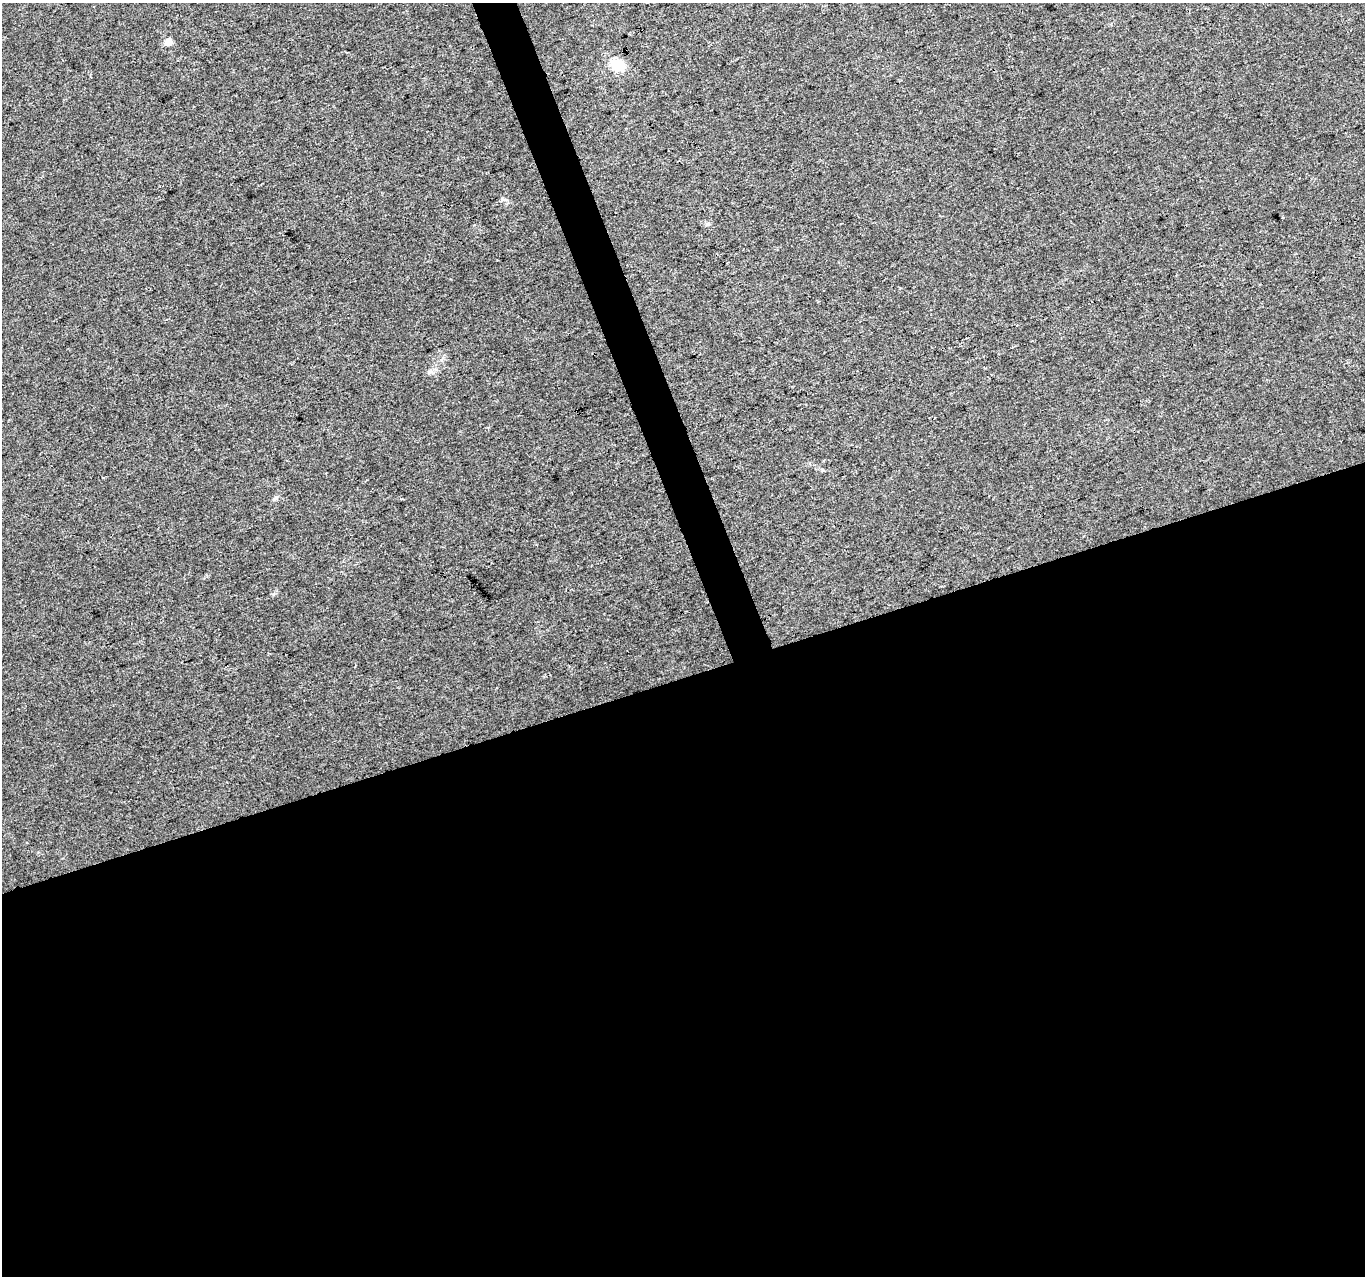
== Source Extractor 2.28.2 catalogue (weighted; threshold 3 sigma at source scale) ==
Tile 15 of 4 x 4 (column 3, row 4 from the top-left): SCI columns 2731-4093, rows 126-1399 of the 5457 x 5290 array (HDU 1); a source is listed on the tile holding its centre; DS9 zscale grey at full resolution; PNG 1367 x 1278 px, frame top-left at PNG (2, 3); no overlay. Shown black and unused: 49% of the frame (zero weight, under 3 of 4 exposures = <1% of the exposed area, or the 3 px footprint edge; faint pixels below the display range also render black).
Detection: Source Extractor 2.28.2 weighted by HDU 2 'WHT'; one run over the whole footprint, this tile lists its part. Background 0.00548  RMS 0.0035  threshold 0.0156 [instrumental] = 3 sigma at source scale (4.5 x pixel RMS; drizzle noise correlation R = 1.50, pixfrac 1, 0.0396/0.0396 arcsec/px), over >= 5 px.
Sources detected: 6; all 6 listed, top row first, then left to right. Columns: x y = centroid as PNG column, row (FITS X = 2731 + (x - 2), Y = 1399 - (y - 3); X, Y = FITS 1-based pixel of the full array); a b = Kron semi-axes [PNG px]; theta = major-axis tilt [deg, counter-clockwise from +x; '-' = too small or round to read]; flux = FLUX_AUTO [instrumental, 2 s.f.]
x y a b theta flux
168 42 10 8 59 1.9
617 65 16 13 -26 7.4
504 199 8 4 -9 0.73
1283 217 3 3 - 1.2
708 224 6 5 - 0.6
275 498 8 6 2 0.77